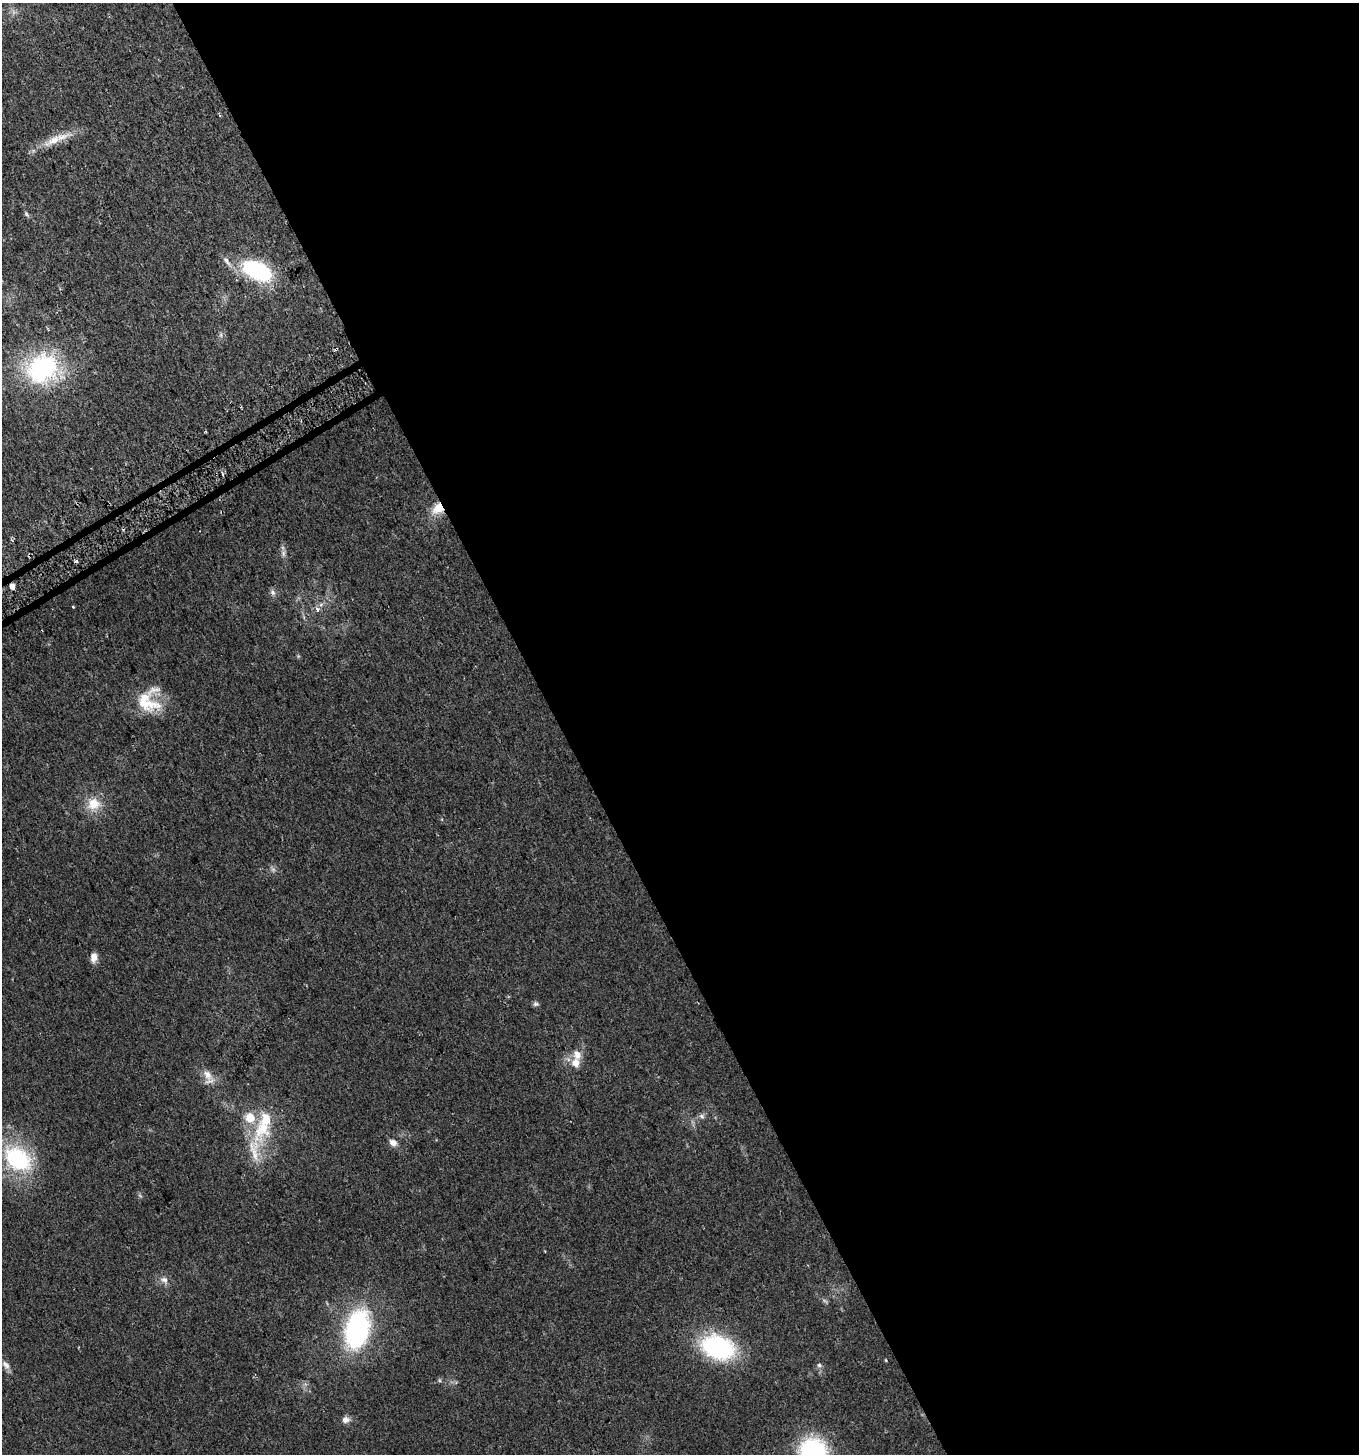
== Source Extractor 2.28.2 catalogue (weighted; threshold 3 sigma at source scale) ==
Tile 8 of 4 x 4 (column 4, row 2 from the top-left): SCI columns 4255-5611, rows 2935-4386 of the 5736 x 5871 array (HDU 1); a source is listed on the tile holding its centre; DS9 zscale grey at full resolution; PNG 1361 x 1456 px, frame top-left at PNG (2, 3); no overlay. Shown black and unused: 59% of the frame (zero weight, under 2 of 3 exposures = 2% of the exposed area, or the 3 px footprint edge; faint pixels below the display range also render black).
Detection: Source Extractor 2.28.2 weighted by HDU 2 'WHT'; one run over the whole footprint, this tile lists its part. Background 0.0479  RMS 0.0082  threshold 0.0368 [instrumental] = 3 sigma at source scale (4.5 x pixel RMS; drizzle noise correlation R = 1.50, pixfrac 1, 0.0396/0.0396 arcsec/px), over >= 5 px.
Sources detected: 41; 2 too faint to see at this stretch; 2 cosmic-ray / hot-pixel residue — not listed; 5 inside a brighter listed object's ellipse — not listed separately; the other 32 listed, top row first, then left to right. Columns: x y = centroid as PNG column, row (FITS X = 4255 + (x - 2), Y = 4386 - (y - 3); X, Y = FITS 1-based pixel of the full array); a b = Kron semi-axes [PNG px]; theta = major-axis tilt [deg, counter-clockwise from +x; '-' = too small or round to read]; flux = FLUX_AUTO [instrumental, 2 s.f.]
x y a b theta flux
54 140 31 10 31 15
26 214 8 5 -52 1.5
226 261 16 6 -53 4.7
257 271 24 13 -24 110
221 335 7 4 90 1.6
336 349 5 3 - 1.9
42 368 32 27 27 110
438 508 15 11 43 14
283 553 8 6 90 2.6
12 586 6 5 - 3.3
273 592 10 6 -60 2.6
73 607 3 3 - 0.96
317 610 7 5 -65 3.1
147 702 37 22 -31 30
93 804 19 18 - 16
94 957 11 7 84 5.9
536 1004 8 6 -6 1.9
576 1063 12 10 -66 7.9
207 1075 18 10 -58 8.6
702 1116 8 6 -36 2.4
393 1143 9 7 -34 4.9
254 1150 70 18 79 37
17 1159 35 24 -36 74
164 1280 12 8 -32 4.5
357 1329 40 24 76 120
718 1347 30 20 -16 110
886 1360 5 3 - 0.72
6 1365 14 7 -48 5
819 1365 7 5 -15 1.9
439 1380 6 4 -71 1.1
346 1420 11 8 9 4
813 1452 26 26 - 100
Overlapping masked pixels (flux is a lower limit): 3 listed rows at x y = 336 349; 438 508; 12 586
Isophote crosses this tile's border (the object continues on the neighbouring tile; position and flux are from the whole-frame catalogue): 1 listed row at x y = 813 1452